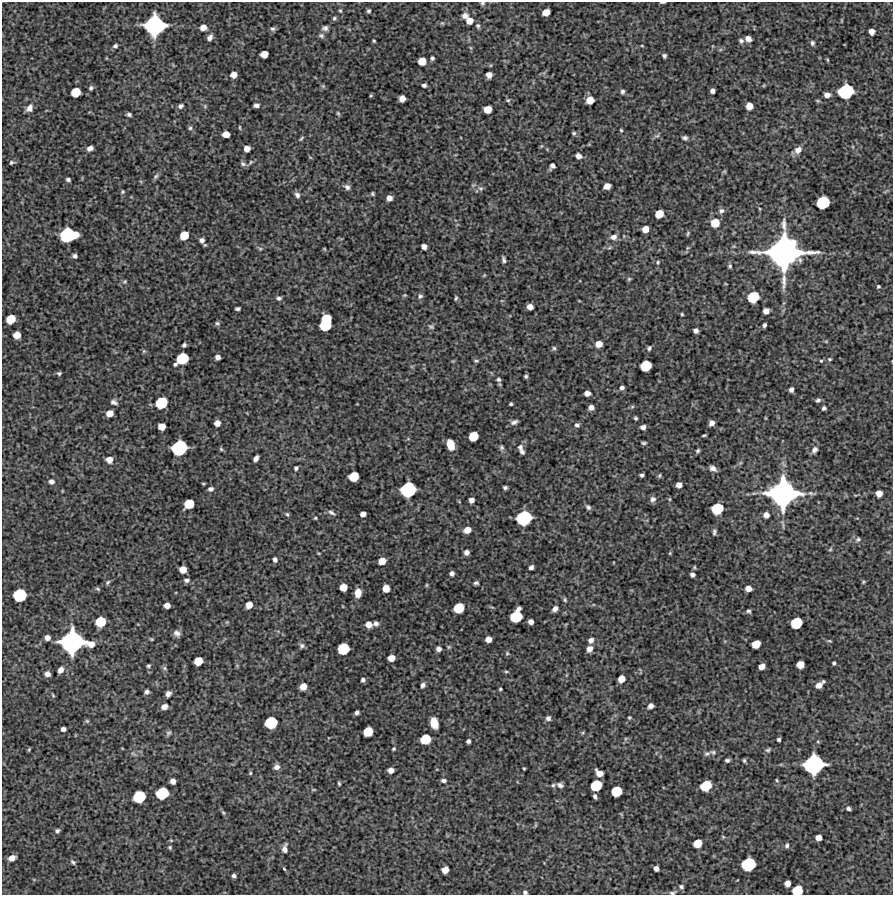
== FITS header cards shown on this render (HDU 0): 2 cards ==
NAXIS1  =                  891 /Length X axis
NAXIS2  =                  893 /Length Y axis

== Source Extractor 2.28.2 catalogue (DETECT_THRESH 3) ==
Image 891 x 893 px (HDU 0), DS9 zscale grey, 1 PNG px = 1 image px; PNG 895 x 897 px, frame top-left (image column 1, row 893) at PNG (2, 2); no overlay
Background 5180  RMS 270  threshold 796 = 3 sigma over >= 5 px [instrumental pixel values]
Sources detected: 330; all 330 listed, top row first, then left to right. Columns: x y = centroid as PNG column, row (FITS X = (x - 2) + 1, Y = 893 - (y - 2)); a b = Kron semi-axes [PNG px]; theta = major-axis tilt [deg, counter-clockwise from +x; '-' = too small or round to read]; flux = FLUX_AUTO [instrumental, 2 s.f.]
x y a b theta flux
663 2 6 2 0 2.9e+04
482 3 5 5 - 2.9e+04
340 11 5 4 - 2.2e+04
369 11 5 4 - 2.9e+04
546 12 6 5 - 2.1e+05
465 16 8 7 - 8.1e+04
334 18 5 5 - 3.2e+04
841 20 5 3 - 1.4e+04
470 21 6 6 - 1.7e+05
442 23 5 4 - 2.1e+04
154 25 15 14 - 2.3e+06
478 26 7 6 - 3.9e+04
203 27 6 6 - 1.4e+05
325 28 8 6 9 5.8e+04
273 29 7 6 - 4.2e+04
871 31 5 5 - 1.1e+05
321 36 9 6 -20 4.7e+04
210 37 8 5 56 7.0e+04
748 39 5 5 - 1.2e+05
374 41 3 3 - 2.0e+04
741 41 7 6 - 4.6e+04
812 43 7 5 -76 4.0e+04
115 46 4 4 - 4.2e+04
642 46 5 3 - 1.6e+04
264 54 6 6 - 2.1e+05
664 56 4 4 - 3.8e+04
432 58 4 4 - 3.6e+04
827 60 5 4 - 1.9e+04
422 61 6 6 - 2.4e+05
233 75 5 5 - 1.5e+05
489 75 5 5 - 1.0e+05
424 85 4 4 - 4.8e+04
323 86 6 5 - 2.7e+04
91 88 5 4 - 3.7e+04
712 91 4 4 - 6.4e+04
846 91 11 9 23 1.3e+06
76 92 7 6 - 4.1e+05
622 92 5 5 - 4.5e+04
827 95 6 5 - 1.0e+05
371 96 5 3 - 1.7e+04
402 98 5 5 - 1.5e+05
508 100 6 5 - 2.8e+04
590 100 6 6 - 2.4e+05
256 105 5 4 - 6.7e+04
180 106 7 5 33 5.2e+04
205 106 6 4 -89 2.6e+04
749 106 6 5 - 2.0e+05
29 108 9 7 53 1.1e+05
488 109 6 6 - 2.2e+05
338 113 6 4 -63 2.5e+04
129 114 5 4 - 4.0e+04
240 127 6 3 -81 1.8e+04
190 128 6 6 - 3.4e+04
621 130 3 3 - 1.9e+04
574 133 5 4 - 3.1e+04
226 134 6 5 - 1.7e+05
657 135 9 4 26 4.0e+04
301 138 7 4 52 2.7e+04
685 138 7 5 -17 4.5e+04
541 146 6 3 71 1.8e+04
853 147 5 3 - 1.7e+04
90 148 6 4 22 8.2e+04
247 149 5 5 - 1.3e+05
798 150 8 7 - 1.3e+05
578 156 5 5 - 1.1e+05
310 157 5 3 - 1.6e+04
12 162 6 4 10 3.1e+04
251 162 6 5 - 2.8e+04
243 164 7 6 - 4.3e+04
552 166 6 5 - 7.0e+04
724 171 6 4 0 2.1e+04
156 176 9 5 52 4.2e+04
68 180 4 3 - 3.9e+04
607 186 6 5 - 1.4e+05
347 187 8 6 -38 6.2e+04
481 188 7 6 - 4.5e+04
123 192 5 4 - 2.3e+04
373 194 4 3 - 2.6e+04
297 195 7 6 - 6.1e+04
389 198 5 5 - 1.1e+05
823 202 9 8 - 8.9e+05
721 211 7 7 - 5.8e+04
659 214 7 6 - 2.9e+05
715 223 7 7 - 3.2e+05
645 229 6 5 - 1.6e+05
688 233 6 4 72 2.6e+04
68 235 14 9 5 1.4e+06
184 235 7 6 - 3.3e+05
613 237 8 6 11 8.8e+04
202 240 7 6 - 7.1e+04
424 246 5 5 - 1.0e+05
609 248 7 3 19 2.8e+04
260 249 6 5 - 2.8e+04
324 249 4 3 - 1.7e+04
784 252 27 25 24 5.7e+06
75 256 4 4 - 5.2e+04
504 260 6 3 -71 4.5e+04
658 262 6 5 - 2.9e+04
730 266 5 4 - 3.0e+04
484 275 5 4 - 1.7e+04
629 279 6 5 - 2.5e+04
125 282 6 5 - 2.8e+04
726 284 4 2 - 1.3e+04
878 286 4 4 - 2.4e+04
405 295 5 4 - 1.9e+04
420 296 7 6 - 4.3e+04
753 297 8 7 - 6.6e+05
279 298 7 5 -2 4.5e+04
456 298 6 4 87 2.8e+04
530 307 5 5 - 1.2e+05
238 309 5 3 - 4.2e+04
766 311 5 5 - 9.7e+04
682 314 4 3 - 2.2e+04
11 319 7 6 - 3.7e+05
217 323 7 5 -28 3.3e+04
326 323 13 8 78 1.1e+06
764 325 4 3 - 4.4e+04
431 327 8 6 -16 3.8e+04
696 331 5 4 - 6.4e+04
17 335 6 6 - 2.0e+05
826 341 5 5 - 1.9e+04
599 344 6 5 - 1.6e+05
184 345 4 4 - 3.8e+04
554 348 6 5 - 3.3e+04
649 348 6 5 - 3.8e+04
144 351 5 5 - 2.4e+04
218 357 5 5 - 8.2e+04
182 359 10 8 37 7.5e+05
830 359 5 4 - 2.1e+04
476 361 6 3 4 2.5e+04
821 361 4 4 - 2.0e+04
646 366 8 7 - 5.7e+05
59 373 5 4 - 3.4e+04
526 376 4 3 - 2.8e+04
498 379 7 5 -43 4.0e+04
622 388 5 4 - 5.4e+04
791 390 5 4 - 6.2e+04
587 393 5 5 - 1.0e+05
818 400 5 4 - 4.3e+04
114 402 8 6 -22 6.0e+04
161 403 9 8 - 7.1e+05
511 404 3 3 - 2.7e+04
591 407 5 4 - 8.4e+04
824 408 4 4 - 4.2e+04
738 410 5 3 - 1.6e+04
109 413 6 5 - 1.7e+05
635 418 4 3 - 2.7e+04
766 418 5 3 - 1.5e+04
514 422 8 5 24 6.0e+04
217 423 5 5 - 1.3e+05
712 423 5 5 - 9.9e+04
577 425 6 5 - 4.6e+04
161 426 6 5 - 2.1e+05
643 427 5 4 - 7.5e+04
704 435 4 2 - 2.2e+04
473 436 7 6 - 3.9e+05
644 443 7 4 -1 2.8e+04
450 445 9 6 -73 2.9e+05
520 447 10 7 -89 6.6e+04
179 448 11 10 - 1.4e+06
502 448 7 6 - 3.8e+04
221 449 6 5 - 2.6e+04
814 450 9 7 55 7.6e+04
698 451 5 4 - 3.1e+04
522 452 4 4 - 3.9e+04
256 458 6 4 57 7.4e+04
109 460 7 6 - 1.2e+05
296 468 5 5 - 3.7e+04
713 468 7 5 -29 7.8e+04
642 475 4 3 - 4.0e+04
659 475 5 4 - 2.7e+04
354 476 7 7 - 4.5e+05
51 481 6 5 - 7.6e+04
203 484 3 2 - 1.7e+04
679 485 5 5 - 1.3e+05
505 488 4 4 - 3.8e+04
210 489 6 5 - 6.2e+04
408 490 11 10 - 1.3e+06
783 493 22 21 - 4.3e+06
879 493 5 5 - 1.5e+05
653 499 7 7 - 6.8e+04
669 499 5 3 - 1.9e+04
471 500 5 5 - 9.0e+04
189 504 8 6 40 4.1e+05
588 507 7 5 -45 4.7e+04
717 509 9 8 - 7.0e+05
332 513 10 4 -30 4.7e+04
287 514 6 5 - 3.0e+04
363 514 5 4 - 1.0e+05
766 515 5 5 - 1.1e+05
315 518 3 3 - 2.0e+04
524 518 11 10 - 1.3e+06
467 530 6 5 - 1.6e+05
714 532 8 4 81 4.0e+04
858 539 8 6 33 4.8e+04
830 549 6 4 45 2.4e+04
466 552 5 4 - 8.1e+04
670 553 5 4 - 1.8e+04
275 560 5 4 - 5.6e+04
382 561 6 5 - 2.0e+05
531 567 5 4 - 5.3e+04
694 567 5 4 - 2.1e+04
183 570 6 5 - 2.0e+05
452 573 4 4 - 5.9e+04
692 575 4 4 - 5.7e+04
186 580 7 5 0 5.2e+04
107 582 8 5 50 3.4e+04
863 582 5 4 - 2.0e+04
476 583 5 3 - 3.7e+04
427 585 6 4 90 1.9e+04
343 587 6 6 - 2.1e+05
386 588 6 5 - 2.0e+05
748 588 6 5 - 1.3e+05
98 589 6 3 -27 2.4e+04
358 593 7 5 84 2.0e+05
20 595 9 8 - 8.9e+05
565 600 6 4 -75 2.8e+04
167 605 5 5 - 1.2e+05
249 605 6 5 - 1.6e+05
459 608 8 7 - 4.7e+05
555 609 5 4 - 7.7e+04
749 611 5 4 - 3.4e+04
516 616 10 8 61 7.6e+05
100 622 8 7 - 5.1e+05
227 622 6 4 44 2.2e+04
531 622 5 5 - 8.9e+04
376 623 5 4 - 6.0e+04
796 623 8 7 - 6.5e+05
369 625 5 5 - 1.5e+05
177 633 8 6 -39 7.5e+04
47 638 5 5 - 9.9e+04
151 639 4 3 - 2.1e+04
488 639 5 5 - 1.3e+05
591 640 6 5 - 7.9e+04
829 641 6 3 -18 2.1e+04
72 642 17 16 - 2.9e+06
91 644 7 6 - 1.5e+05
756 644 7 6 - 2.8e+05
302 646 7 7 - 4.8e+04
449 647 5 5 - 2.4e+04
343 649 8 8 - 6.9e+05
438 649 5 4 - 7.4e+04
589 649 6 5 - 1.2e+05
507 653 5 5 - 2.5e+04
391 658 6 5 - 1.7e+05
198 661 7 6 - 3.2e+05
834 663 4 3 - 2.8e+04
800 665 6 6 - 2.2e+05
148 666 5 4 - 2.9e+04
762 666 5 5 - 1.3e+05
164 668 7 5 -38 3.5e+04
61 670 6 5 - 1.1e+05
506 672 5 3 - 2.2e+04
47 674 5 4 - 9.1e+04
621 679 6 5 - 2.0e+05
363 680 4 4 - 4.5e+04
823 681 3 3 - 2.2e+04
423 685 5 4 - 5.5e+04
819 685 6 5 - 1.2e+05
303 686 6 5 - 1.8e+05
500 689 3 3 - 2.1e+04
147 692 5 4 - 5.4e+04
168 694 6 5 - 6.8e+04
53 695 5 4 - 2.0e+04
651 706 5 4 - 9.0e+04
164 707 6 5 - 1.2e+05
357 713 4 4 - 5.3e+04
548 718 6 6 - 5.5e+04
629 718 4 4 - 2.1e+04
87 721 6 6 - 2.9e+04
271 723 9 8 - 7.8e+05
434 723 9 6 -75 3.0e+05
63 729 4 4 - 6.7e+04
368 732 7 7 - 4.4e+05
168 733 8 5 52 3.7e+04
582 733 6 3 70 2.0e+04
425 739 8 7 - 4.8e+05
625 739 6 4 71 2.3e+04
779 739 4 3 - 3.3e+04
468 741 4 4 - 5.0e+04
818 742 5 3 - 1.8e+04
29 749 5 3 - 2.1e+04
393 749 4 4 - 2.6e+04
768 750 8 5 29 3.5e+04
713 752 8 5 -17 3.7e+04
133 754 7 4 -19 3.0e+04
707 754 8 6 21 4.1e+04
727 760 4 3 - 4.1e+04
744 760 4 3 - 2.7e+04
813 765 14 13 - 2.2e+06
277 767 6 6 - 8.7e+04
524 768 3 2 - 1.8e+04
391 770 5 5 - 1.1e+05
250 773 5 4 - 2.1e+04
599 773 7 5 -36 1.6e+05
443 780 6 4 -7 4.8e+04
777 780 5 3 - 2.0e+04
173 781 5 5 - 9.5e+04
339 784 5 3 - 2.5e+04
553 785 6 5 - 3.2e+04
560 785 8 6 -23 6.0e+04
596 785 8 7 - 6.3e+05
706 786 8 7 - 5.8e+05
314 790 7 3 0 1.9e+04
616 791 8 7 - 5.4e+05
162 793 9 8 - 7.7e+05
595 796 5 3 - 4.4e+04
139 797 9 8 - 8.0e+05
848 809 5 4 - 4.4e+04
223 813 7 5 -48 2.8e+04
535 825 6 4 90 2.0e+04
57 831 6 5 - 4.1e+04
723 837 5 4 - 2.1e+04
818 838 5 5 - 1.2e+05
697 843 7 6 - 3.2e+05
787 845 6 5 - 4.2e+04
170 847 6 5 - 2.8e+04
285 849 10 6 81 9.7e+04
12 858 6 5 - 1.2e+05
73 862 7 5 -38 3.8e+04
748 864 10 9 - 1.0e+06
656 868 5 4 - 7.9e+04
284 869 4 3 - 2.0e+04
445 870 6 5 - 1.8e+05
234 876 4 4 - 4.7e+04
787 883 5 5 - 1.3e+05
681 887 5 4 - 3.3e+04
797 890 8 7 - 5.1e+05
525 892 4 4 - 4.1e+04
672 893 9 5 9 4.2e+04
At the frame edge (FLAGS 8, measured only in part): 5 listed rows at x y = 663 2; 482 3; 797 890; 525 892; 672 893

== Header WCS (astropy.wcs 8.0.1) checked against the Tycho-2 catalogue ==
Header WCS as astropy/WCSLIB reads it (CRVAL/CRPIX/CD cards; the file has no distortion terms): RA---TAN/DEC--TAN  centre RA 10:55:18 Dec -14:18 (163.83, -14.30 deg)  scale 1.01 arcsec/px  FOV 15.0' x 15.0'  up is +1 deg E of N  parity normal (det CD < 0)
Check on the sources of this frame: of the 60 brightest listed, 5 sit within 1.5 arcsec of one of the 6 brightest Tycho-2 stars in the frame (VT <= 12.69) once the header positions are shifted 0.35 arcsec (0.31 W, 0.17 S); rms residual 0.49 arcsec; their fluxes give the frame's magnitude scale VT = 28.18 - 2.5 log10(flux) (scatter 0.42 mag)
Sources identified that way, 5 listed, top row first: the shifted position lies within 1.5 arcsec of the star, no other Tycho-2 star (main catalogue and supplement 1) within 3.0 arcsec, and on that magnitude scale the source's flux lands within +1.5 / -3 mag of the star's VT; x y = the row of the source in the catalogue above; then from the Tycho-2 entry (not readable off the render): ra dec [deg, ICRS J2000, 3 dp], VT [Tycho-2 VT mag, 2 dp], TYC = Tycho-2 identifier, HIP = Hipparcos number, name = IAU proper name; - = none
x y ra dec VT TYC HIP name
154 25 163.911 -14.183 12.69 5506-1018-1 - -
784 252 163.728 -14.244 10.11 5506-638-1 - -
783 493 163.728 -14.312 10.96 5506-746-1 - -
72 642 163.933 -14.356 12.02 5506-1117-1 - -
813 765 163.718 -14.388 12.46 5506-756-1 - -